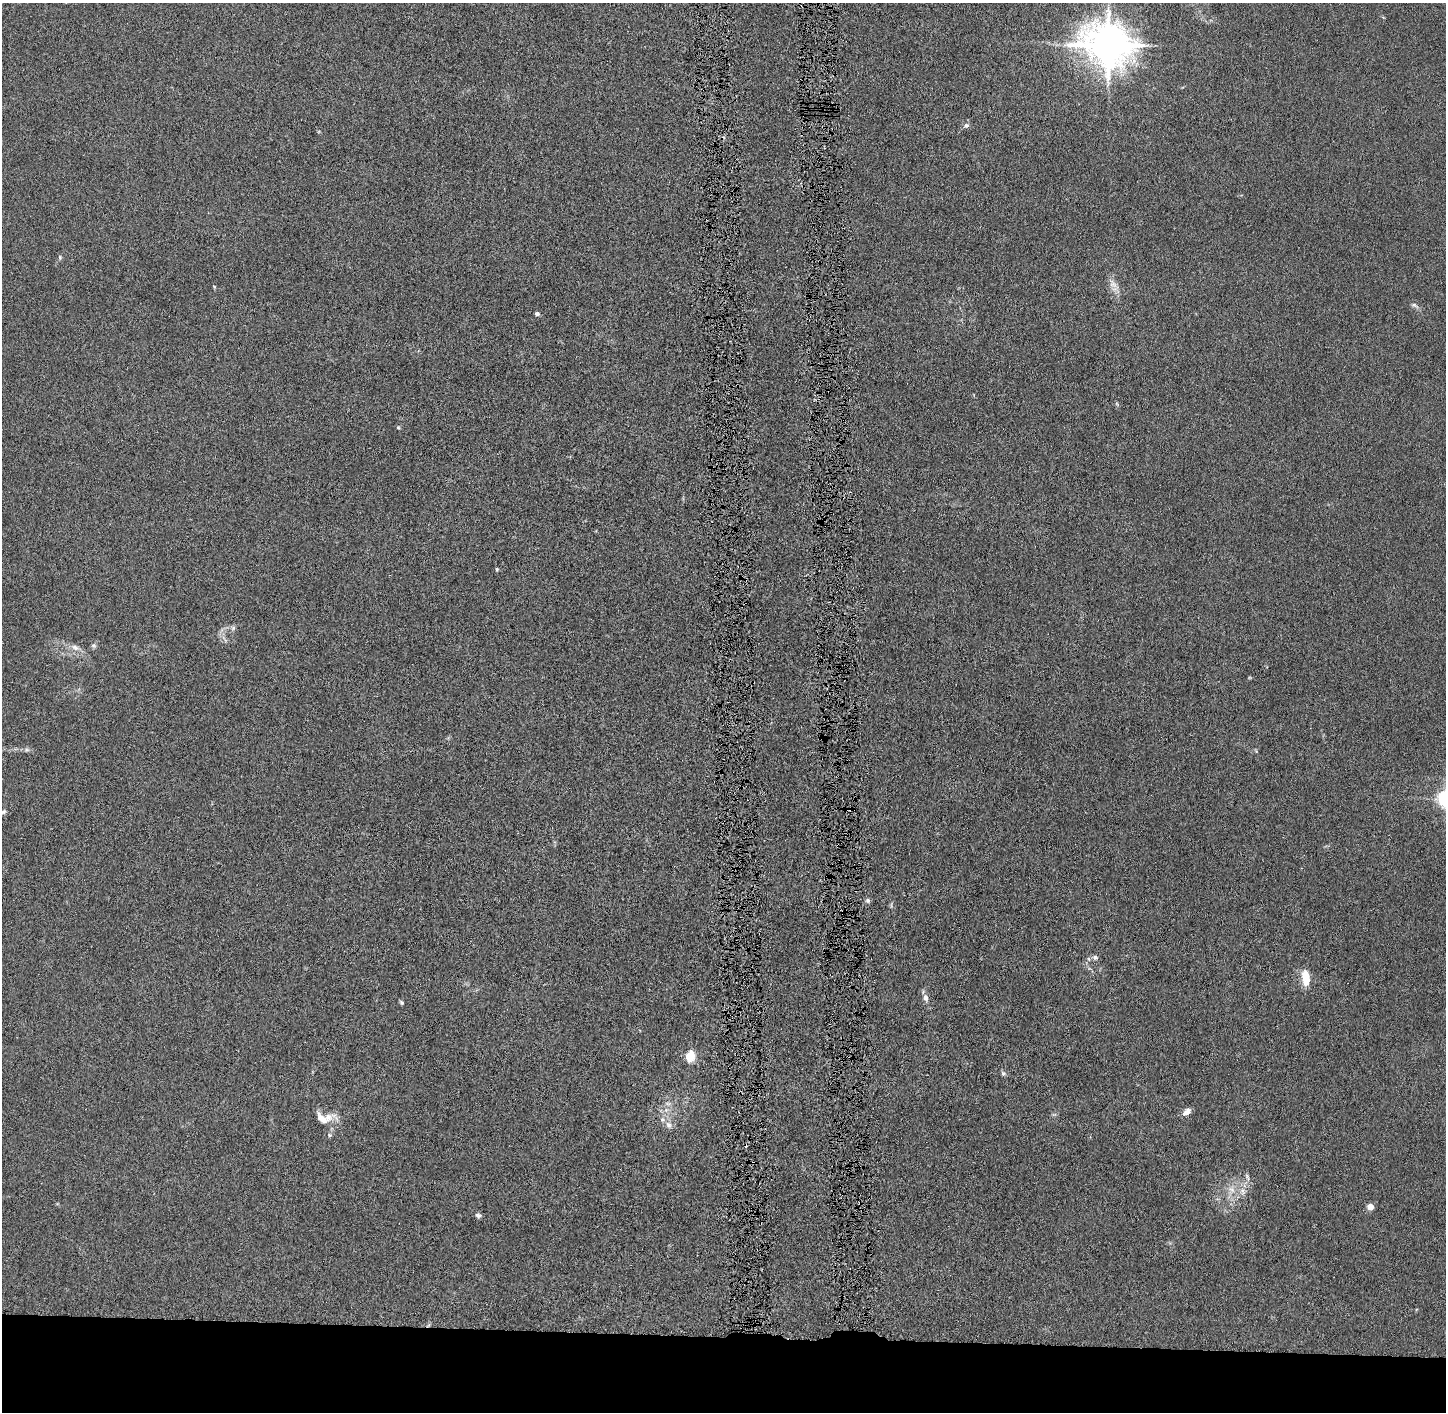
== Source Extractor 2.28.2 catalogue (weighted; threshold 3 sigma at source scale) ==
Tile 8 of 3 x 3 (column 2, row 3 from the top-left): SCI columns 1460-2903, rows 6-1415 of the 4362 x 4242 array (HDU 1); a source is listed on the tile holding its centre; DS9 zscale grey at full resolution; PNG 1448 x 1414 px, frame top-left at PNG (2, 3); no overlay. Shown black and unused: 6% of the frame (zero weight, under 4 of 8 exposures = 1% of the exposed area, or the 3 px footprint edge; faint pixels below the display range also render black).
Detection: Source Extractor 2.28.2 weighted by HDU 2 'WHT'; one run over the whole footprint, this tile lists its part. Background 0.0136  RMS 0.0045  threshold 0.0183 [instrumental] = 3 sigma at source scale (4.09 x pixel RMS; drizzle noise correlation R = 1.36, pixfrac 0.8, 0.05/0.05 arcsec/px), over >= 5 px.
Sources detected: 39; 1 cosmic-ray / hot-pixel residue — not listed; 3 inside a brighter listed object's ellipse — not listed separately; the other 35 listed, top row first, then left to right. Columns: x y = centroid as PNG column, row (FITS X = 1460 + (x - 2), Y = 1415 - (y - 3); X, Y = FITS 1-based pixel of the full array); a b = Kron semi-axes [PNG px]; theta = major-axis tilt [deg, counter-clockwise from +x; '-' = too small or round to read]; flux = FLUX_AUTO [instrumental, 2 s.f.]
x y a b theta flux
1108 45 14 12 -18 1400
966 125 8 7 - 1.3
60 257 7 5 -88 0.72
1113 284 14 9 -58 3.3
214 287 5 3 - 0.38
1414 305 11 5 -23 1.2
537 314 4 4 - 1.4
1117 404 6 4 -46 0.55
398 428 6 4 -1 0.48
497 569 4 4 - 0.55
233 628 7 5 44 0.97
93 646 7 6 - 0.92
75 647 12 7 -22 2.4
27 750 7 4 -18 0.83
1445 798 6 6 - 140
851 809 6 3 1 1.4
3 812 6 5 - 0.8
868 900 6 6 - 0.92
1095 957 9 7 -18 1.3
1306 978 16 7 -82 9.3
925 998 8 7 - 1.6
401 1002 6 4 -57 0.65
690 1056 16 12 75 5.4
1003 1073 7 6 - 0.89
668 1103 9 4 -8 0.98
666 1110 7 5 45 1.3
1187 1112 11 7 41 2.4
328 1117 27 12 2 5.5
668 1125 11 8 -57 2.2
329 1135 6 5 - 0.7
1247 1177 12 5 -69 1.4
1232 1189 11 7 -45 2.7
1242 1191 13 7 -84 2.9
1370 1207 5 4 - 7.2
478 1215 6 5 - 1.3
Overlapping masked pixels (flux is a lower limit): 1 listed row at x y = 851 809
Isophote crosses this tile's border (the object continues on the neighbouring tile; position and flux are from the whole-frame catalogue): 1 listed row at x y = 1445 798